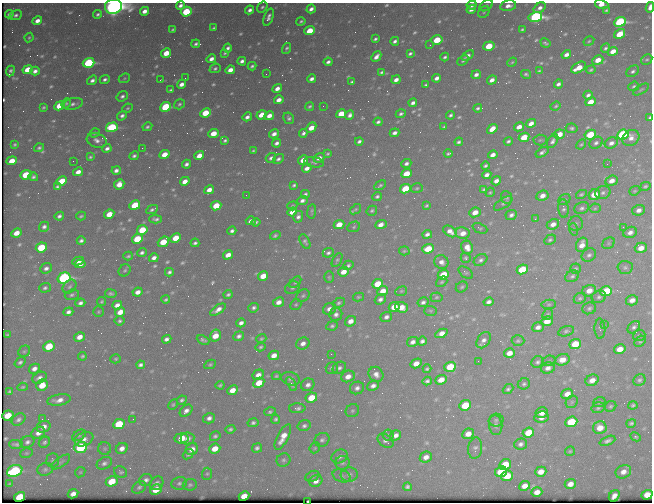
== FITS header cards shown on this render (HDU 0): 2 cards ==
NAXIS1  =                  650 / Width of table row in bytes
NAXIS2  =                  500 / Number of rows in table

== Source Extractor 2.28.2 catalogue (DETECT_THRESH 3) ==
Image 650 x 500 px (HDU 0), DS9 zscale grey, 1 PNG px = 1 image px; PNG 654 x 504 px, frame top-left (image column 1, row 500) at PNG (2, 3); each listed source drawn as its Kron ellipse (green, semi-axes under 4 px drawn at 4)
Background 432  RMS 2.1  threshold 6.38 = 3 sigma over >= 5 px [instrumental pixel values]
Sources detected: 650; of the 650, the 500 brightest by FLUX_AUTO listed and drawn (150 fainter detections omitted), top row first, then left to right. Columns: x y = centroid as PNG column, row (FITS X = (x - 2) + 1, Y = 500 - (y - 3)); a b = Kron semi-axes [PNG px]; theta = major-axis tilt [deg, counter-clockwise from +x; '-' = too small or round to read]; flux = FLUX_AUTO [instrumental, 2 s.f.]
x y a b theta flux
602 4 7 4 -17 1500
180 5 4 3 - 580
471 5 5 3 - 610
486 5 7 5 37 290
113 6 8 7 - 120000
508 6 8 5 11 850
262 7 6 4 55 310
650 7 5 3 - 1100
540 8 6 4 36 650
311 9 5 3 - 680
471 9 5 4 - 650
250 10 4 3 - 570
606 10 4 3 - 210
144 11 5 4 - 940
186 12 5 4 - 7100
484 12 6 5 - 270
9 14 4 3 - 340
98 14 4 3 - 320
16 15 6 4 23 390
268 17 9 4 69 640
535 17 7 5 14 41000
37 21 5 4 - 980
301 21 4 3 - 250
620 22 6 4 23 25000
214 28 4 3 - 250
173 29 4 3 - 210
522 30 4 3 - 220
310 31 5 4 - 3300
620 34 6 4 33 3900
29 38 5 3 - 190
375 39 4 3 - 270
437 40 6 4 17 5000
395 41 4 3 - 410
589 41 6 4 31 210
545 43 5 3 - 280
196 44 4 3 - 320
430 45 2 2 - 250
489 46 6 4 17 4200
228 48 4 3 - 410
605 48 5 4 - 300
286 49 6 3 71 320
613 51 5 4 - 1500
166 53 5 4 - 2500
225 53 4 3 - 230
410 53 4 3 - 280
566 54 5 4 - 710
468 55 7 4 34 630
376 57 6 4 48 780
445 57 4 3 - 300
211 59 5 4 - 780
647 59 6 4 30 220
463 60 6 4 39 260
598 60 6 4 25 1700
242 61 4 4 - 570
328 62 4 3 - 440
512 62 5 4 - 200
89 63 6 4 18 20000
252 66 4 3 - 280
215 68 5 4 - 300
578 68 8 5 31 2600
28 70 5 4 - 4000
230 70 5 4 - 1300
591 70 5 3 - 240
10 71 5 3 - 290
35 71 5 4 - 630
539 71 4 3 - 200
633 71 7 5 37 400
382 72 4 3 - 270
266 74 2 2 - 290
526 74 5 3 - 290
476 75 5 4 - 690
124 78 6 4 23 200
185 78 2 2 - 220
437 78 4 4 - 670
105 79 5 4 - 400
311 79 5 3 - 580
92 80 5 4 - 530
160 80 3 2 - 190
396 80 5 3 - 780
492 80 5 4 - 860
352 82 4 3 - 270
181 84 5 4 - 860
558 84 5 3 - 460
426 85 4 3 - 250
634 86 5 4 - 270
277 89 5 4 - 890
641 89 9 3 32 240
171 90 4 3 - 270
588 95 5 4 - 470
122 96 6 4 36 440
279 100 5 4 - 1100
591 102 5 4 - 1700
66 103 5 4 - 190
413 103 4 3 - 540
73 104 10 6 14 560
179 104 6 4 34 300
59 106 5 4 - 4600
310 106 4 3 - 260
323 106 2 2 - 230
556 106 5 4 - 200
43 107 4 3 - 230
166 107 5 4 - 13000
127 108 5 3 - 190
478 108 4 3 - 290
205 113 5 4 - 4600
341 114 5 4 - 3200
401 114 5 4 - 360
261 115 5 4 - 2000
350 115 5 4 - 560
450 115 4 3 - 330
122 116 5 4 - 490
269 116 5 4 - 1100
247 117 5 4 - 550
650 117 4 3 - 420
289 118 6 5 - 330
378 122 4 3 - 350
531 123 5 4 - 970
112 127 6 4 17 15000
147 127 5 4 - 280
444 127 3 3 - 220
519 127 5 4 - 1200
311 128 6 4 47 2100
572 128 6 4 -9 310
492 129 6 4 41 1800
94 133 5 4 - 220
213 133 5 4 - 2300
303 133 4 3 - 430
394 133 5 4 - 580
274 134 5 4 - 780
559 134 6 4 9 2100
590 135 6 4 28 5900
623 135 6 5 - 24000
524 137 5 4 - 3700
631 138 9 7 37 990
97 140 10 7 -16 780
225 140 4 3 - 270
540 140 7 5 4 240
359 141 4 3 - 390
508 141 4 3 - 310
553 141 8 4 57 500
459 142 4 3 - 310
277 143 5 3 - 530
596 143 7 5 33 400
611 143 7 5 27 670
15 144 3 3 - 220
581 144 5 4 - 200
39 148 5 4 - 280
107 148 5 4 - 540
142 148 2 2 - 940
253 151 3 3 - 190
542 152 7 4 32 430
448 153 4 3 - 250
164 154 5 4 - 2200
327 154 3 3 - 200
493 155 5 4 - 820
134 156 5 4 - 370
199 156 5 4 - 1600
90 157 4 3 - 230
271 158 5 4 - 420
319 158 6 4 34 910
278 159 6 4 36 450
303 160 5 4 - 1700
12 161 5 4 - 2400
73 161 2 2 - 190
314 162 10 5 -9 400
406 163 5 4 - 490
186 164 4 3 - 470
607 164 2 2 - 360
485 166 4 3 - 270
307 168 5 4 - 810
116 171 5 4 - 590
78 172 5 4 - 1000
406 174 5 4 - 2800
26 175 6 4 23 5100
487 175 5 4 - 600
33 177 5 4 - 340
62 181 5 4 - 3500
185 181 5 4 - 1300
496 181 5 4 - 770
612 181 6 5 - 1100
119 184 5 5 - 1500
294 185 4 3 - 270
380 185 6 4 30 250
645 186 5 4 - 250
57 187 4 3 - 310
417 188 6 4 15 230
405 189 5 4 - 6200
484 189 4 3 - 250
209 190 5 4 - 1100
635 191 6 4 21 190
490 192 5 4 - 190
603 193 8 6 19 490
305 194 4 3 - 310
581 194 6 4 29 240
246 195 2 2 - 180
594 195 6 5 - 2700
377 196 5 4 - 330
542 196 6 5 - 1100
506 197 6 5 - 280
564 200 6 5 - 240
302 201 5 4 - 570
503 203 11 4 33 310
135 205 5 4 - 5700
216 206 5 4 - 3900
292 206 5 4 - 190
426 206 4 3 - 200
563 208 9 5 -84 350
582 208 8 5 21 400
595 208 5 5 - 210
356 209 6 4 38 210
152 210 6 4 27 330
638 210 6 5 - 700
312 211 7 3 83 220
372 211 5 4 - 270
292 212 5 4 - 1300
475 212 6 4 26 1500
109 214 5 4 - 2500
511 215 6 5 - 510
59 216 5 3 - 420
81 216 5 2 - 210
298 217 6 5 - 510
156 219 6 4 -3 420
535 219 3 2 - 200
251 221 5 4 - 630
256 222 4 3 - 250
553 224 6 5 - 990
576 224 7 7 - 390
339 225 5 4 - 2300
381 225 6 4 22 1000
44 227 5 4 - 450
354 227 6 5 - 260
623 227 2 2 - 450
480 228 8 5 -22 230
573 229 6 4 -72 210
142 230 5 4 - 4200
232 231 4 4 - 430
450 231 7 5 -33 990
630 232 7 5 23 770
16 233 5 4 - 1600
462 233 7 5 -9 1400
427 234 5 4 - 520
275 235 5 3 - 300
176 238 5 4 - 3000
137 239 5 4 - 6400
550 240 6 4 29 270
81 241 4 3 - 390
163 242 6 4 40 3500
305 242 8 4 -62 330
195 243 4 3 - 340
608 243 6 5 - 250
582 245 7 5 66 1400
41 247 5 4 - 6500
467 247 7 6 - 1300
641 248 6 5 - 1500
428 249 6 4 21 4100
404 251 5 4 - 200
142 253 5 3 - 380
328 253 6 4 24 350
228 255 5 4 - 1200
589 255 8 6 34 450
128 256 5 3 - 250
154 258 5 4 - 680
466 258 5 5 - 230
337 260 7 4 60 250
480 260 7 5 33 430
78 261 6 3 10 800
441 262 7 6 - 790
80 264 5 4 - 830
348 265 5 4 - 310
625 267 7 6 - 370
46 268 6 5 - 550
522 269 6 4 24 6400
575 269 5 5 - 250
125 270 6 5 - 270
169 272 4 3 - 370
343 272 5 4 - 1500
466 273 8 5 -36 260
443 275 6 4 26 4400
263 276 5 4 - 2000
572 276 7 5 29 350
329 277 6 5 - 190
64 278 6 5 - 34000
295 282 7 4 43 250
442 282 6 4 39 250
378 284 5 4 - 4300
70 287 8 6 45 350
462 287 6 5 - 240
45 288 6 5 - 340
292 288 7 5 30 410
383 291 5 4 - 1600
401 291 6 4 21 220
589 291 7 5 21 1500
606 291 6 5 - 11000
138 292 5 4 - 930
111 294 6 3 -8 300
72 295 7 5 20 340
228 295 4 3 - 290
303 296 7 5 39 310
358 297 5 4 - 190
436 297 6 4 5 240
599 297 7 6 - 400
580 298 6 5 - 290
166 299 4 3 - 240
380 299 6 5 - 490
632 300 6 5 - 950
102 301 4 4 - 190
278 302 6 5 - 1000
423 302 5 4 - 440
488 302 5 4 - 480
80 303 5 4 - 490
339 303 6 4 28 260
549 304 7 4 6 240
117 305 5 4 - 890
296 305 6 5 - 220
394 307 5 4 - 2100
401 307 6 5 - 1900
254 308 5 5 - 430
589 308 7 5 20 340
329 309 7 5 22 830
218 310 9 4 35 940
430 311 6 5 - 200
68 312 5 4 - 560
98 312 5 5 - 200
120 312 5 4 - 1600
336 314 7 6 - 590
548 314 6 5 - 220
386 317 6 5 - 520
120 321 5 4 - 270
350 321 6 5 - 1000
547 321 6 4 25 2100
241 323 4 4 - 600
604 324 2 2 - 510
332 326 6 4 9 310
538 327 6 5 - 650
634 327 7 5 45 350
600 329 10 5 -88 430
566 331 8 5 16 310
441 333 6 4 26 1200
7 335 4 3 - 260
215 335 6 5 - 2300
239 336 5 4 - 440
639 336 6 5 - 260
79 337 6 4 30 1200
167 339 5 4 - 540
261 339 5 4 - 220
203 340 6 4 -24 360
484 340 9 6 56 640
422 341 5 4 - 440
518 341 6 5 - 270
640 341 6 4 46 230
413 342 6 5 - 670
303 343 7 5 27 790
575 344 6 5 - 4100
49 346 6 5 - 5200
261 347 5 4 - 250
620 349 6 5 - 1600
24 351 6 5 - 270
509 353 5 4 - 1200
331 354 2 2 - 400
274 355 5 4 - 1200
82 356 4 3 - 250
116 359 5 4 - 210
562 360 7 5 15 1600
478 361 2 2 - 390
549 361 7 5 22 220
20 362 6 4 37 360
537 362 6 5 - 360
416 363 6 4 30 1400
210 364 6 4 27 220
141 365 4 3 - 590
450 367 6 5 - 5800
332 368 6 6 - 380
339 368 7 5 34 430
548 368 7 5 15 750
34 369 5 4 - 760
427 369 4 3 - 240
376 374 8 7 - 880
258 375 6 5 - 900
276 376 4 3 - 220
348 376 7 5 23 1200
39 378 7 5 27 630
291 379 9 6 -15 500
441 380 6 4 24 1600
592 380 7 5 27 1200
639 380 6 5 - 310
427 381 4 4 - 350
259 383 6 4 30 3100
291 384 7 4 -59 490
524 384 6 5 - 330
42 385 6 5 - 2800
220 385 4 3 - 240
308 385 7 6 - 650
373 386 6 5 - 640
23 387 5 4 - 210
357 388 7 6 - 600
508 389 6 4 40 300
232 390 5 4 - 1500
10 391 4 3 - 210
567 394 6 5 - 1300
311 398 6 5 - 3100
59 400 12 5 10 970
182 400 5 4 - 330
572 402 7 5 46 280
599 402 6 5 - 200
173 405 6 4 62 200
465 405 6 5 - 5300
633 405 4 4 - 240
611 406 6 5 - 230
297 408 8 5 1 410
598 408 7 5 14 280
186 411 7 5 41 700
352 411 7 6 - 300
270 412 6 4 18 260
542 412 6 5 - 1300
8 415 6 5 - 2900
541 417 7 5 12 1100
209 418 6 5 - 580
18 419 7 5 35 430
42 419 2 2 - 300
133 419 2 2 - 270
276 419 5 4 - 280
496 420 7 6 - 350
571 422 6 5 - 7900
253 423 5 4 - 350
631 423 5 4 - 270
119 424 6 5 - 7200
496 425 10 6 -84 510
304 426 6 5 - 390
44 427 7 5 26 990
600 428 7 6 - 1900
230 429 5 4 - 310
38 433 7 5 30 940
528 433 6 5 - 3300
468 434 6 5 - 1300
79 435 7 4 31 260
388 435 5 5 - 230
396 435 6 5 - 700
215 436 5 4 - 310
283 437 14 5 62 1900
636 437 5 4 - 210
181 438 7 5 9 2800
188 438 7 6 - 670
84 439 10 6 23 750
322 440 8 6 30 440
386 441 9 6 -38 570
607 441 8 4 22 450
27 442 7 5 27 460
44 442 6 5 - 330
16 444 7 3 -1 350
521 444 6 5 - 500
81 447 6 5 - 16000
122 448 6 5 - 890
257 448 5 4 - 370
315 448 6 5 - 190
475 448 11 7 82 520
105 449 6 6 - 260
192 449 6 5 - 1200
215 449 6 5 - 1900
570 451 5 4 - 190
26 453 6 4 19 220
188 454 6 4 41 320
340 456 8 6 26 530
426 457 6 5 - 930
53 460 7 6 - 290
283 460 7 6 - 400
61 462 11 4 36 330
104 463 8 5 31 490
342 463 7 7 - 390
505 465 6 5 - 4200
45 469 8 6 16 370
15 471 8 5 21 18000
80 472 5 4 - 180
121 472 7 5 -28 260
501 472 6 5 - 5200
541 472 6 5 - 1500
623 472 8 6 23 1000
207 474 6 5 - 230
349 474 8 7 - 580
312 476 7 5 25 290
342 476 9 6 -20 390
507 476 6 5 - 4000
146 480 7 5 24 510
112 481 6 5 - 3500
316 481 7 5 27 920
157 483 7 6 - 570
179 483 8 6 16 400
10 484 4 3 - 200
570 484 6 5 - 1100
190 485 7 5 7 280
525 486 6 4 24 1300
139 487 7 5 33 340
408 487 4 4 - 350
156 490 6 5 - 2500
537 492 5 4 - 1100
73 494 5 4 - 860
647 495 5 5 - 1900
244 496 5 4 - 1900
614 496 6 5 - 740
19 497 6 4 31 4100
308 501 3 2 - 190
At the frame edge (FLAGS 8, measured only in part): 8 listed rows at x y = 602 4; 180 5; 113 6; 508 6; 650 7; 650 117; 647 495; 308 501
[150 fainter detections neither listed nor drawn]